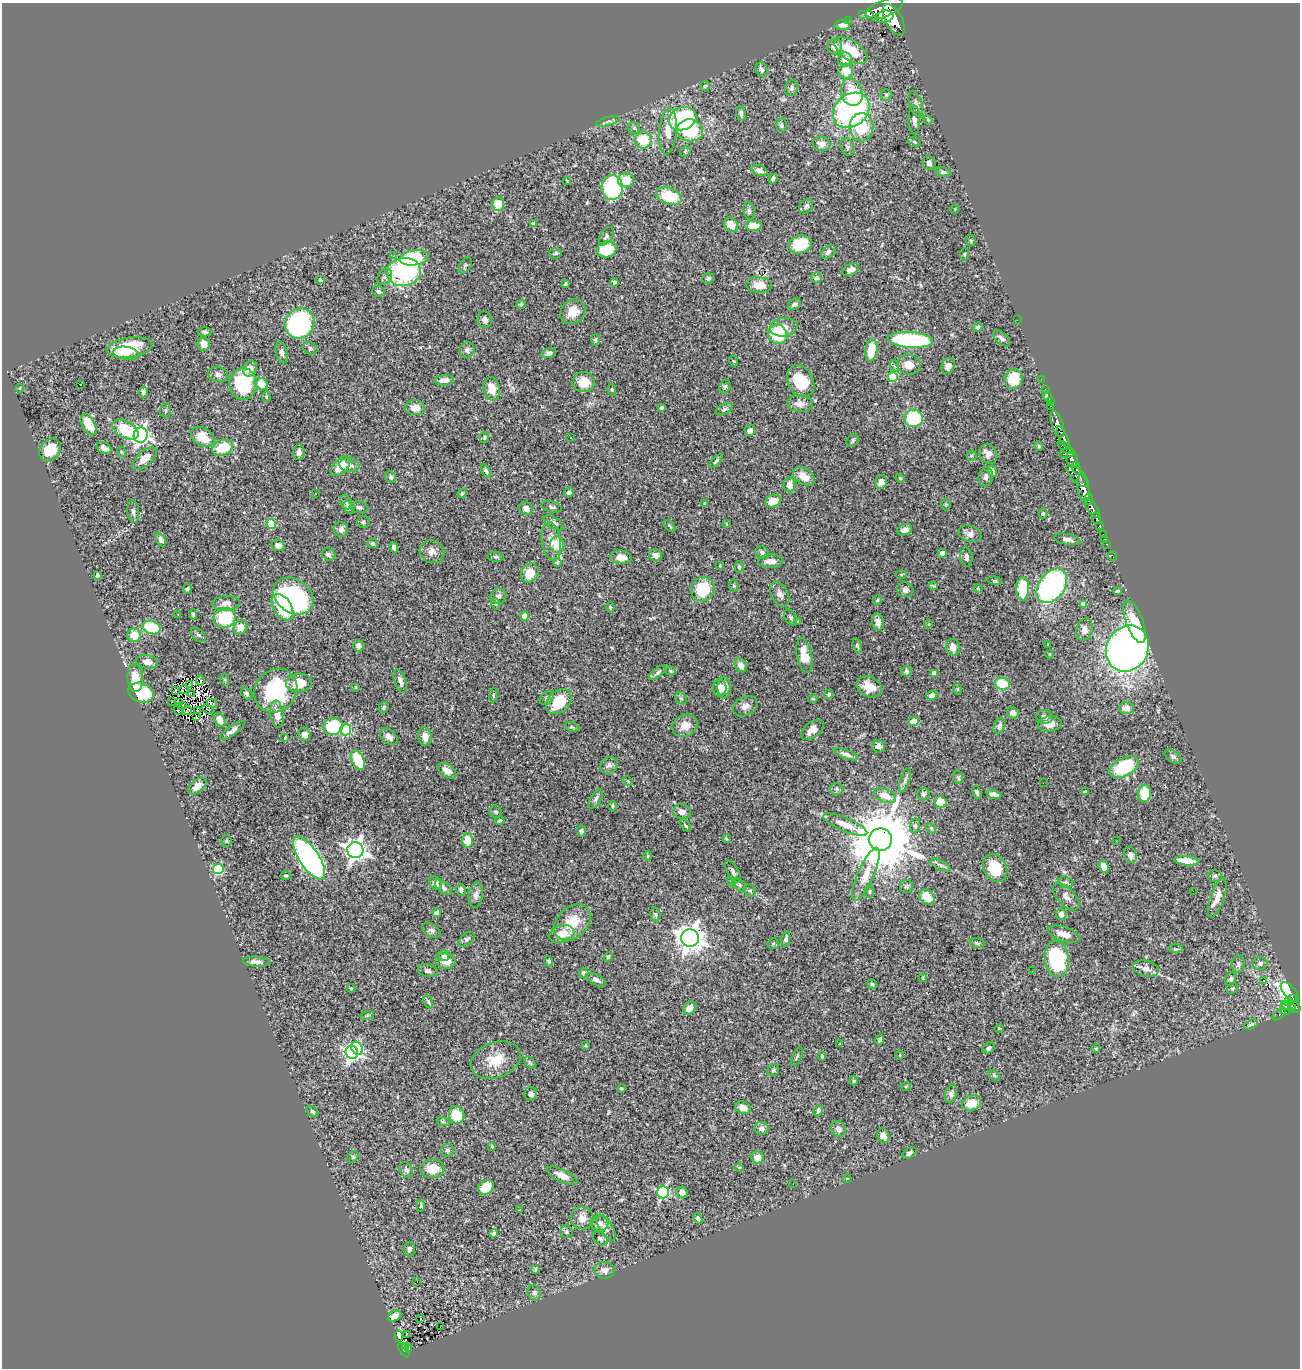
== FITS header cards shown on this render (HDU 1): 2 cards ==
NAXIS1  =                 1298
NAXIS2  =                 1366

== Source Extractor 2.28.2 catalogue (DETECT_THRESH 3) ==
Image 1298 x 1366 px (HDU 1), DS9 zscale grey, 1 PNG px = 1 image px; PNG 1302 x 1370 px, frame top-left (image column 1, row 1366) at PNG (2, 3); each listed source drawn as its Kron ellipse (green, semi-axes under 4 px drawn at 4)
Background 1.19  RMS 0.025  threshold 0.0752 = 3 sigma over >= 5 px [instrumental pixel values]
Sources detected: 481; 4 with non-positive FLUX_AUTO (blend fragments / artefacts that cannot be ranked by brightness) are neither listed nor drawn; the other 477 listed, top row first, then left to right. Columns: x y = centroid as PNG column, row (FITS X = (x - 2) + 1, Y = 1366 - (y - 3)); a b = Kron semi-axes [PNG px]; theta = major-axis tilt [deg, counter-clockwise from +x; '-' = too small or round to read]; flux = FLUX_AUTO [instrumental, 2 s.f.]
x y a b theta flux
884 9 20 8 22 3800
862 14 2 2 - 11
870 15 3 2 - 9500
884 17 9 6 11 1000
848 20 3 2 - 12
894 20 17 8 -62 3200
842 25 7 5 1 10
834 47 8 7 - 7.4
851 51 19 10 -34 50
845 59 7 6 - 17
762 70 7 5 -66 5.2
846 71 7 7 - 23
705 86 5 4 - 2.3
792 88 8 6 68 4.3
852 92 14 10 -72 48
886 95 6 5 - 3.1
916 104 14 6 -72 7.1
851 110 20 15 39 380
741 114 7 4 -80 4.9
683 119 14 11 23 150
914 120 14 6 -89 7.7
928 120 5 4 - 1.9
608 121 12 3 15 3.9
781 125 7 5 90 4
861 127 14 12 -89 58
634 128 6 6 - 3.1
690 130 13 11 -11 96
668 131 23 8 85 26
643 140 8 8 - 45
914 142 6 5 - 2.7
822 144 9 7 -12 9.7
847 147 9 6 -67 4.4
685 151 6 5 - 2.6
929 163 7 6 - 6.4
759 170 8 5 -21 8.3
943 172 7 4 -8 4.3
773 179 5 3 - 4
626 180 8 7 - 32
567 181 4 3 - 1.3
612 187 12 10 -88 130
669 196 13 8 -19 59
498 204 7 6 - 25
806 206 8 6 47 4.9
955 209 4 3 - 1.4
749 211 9 5 -79 3.8
534 224 4 4 - 11
731 225 8 6 -48 18
754 226 8 5 2 28
606 236 10 6 57 4.6
971 240 6 4 -70 2.3
800 244 12 9 12 49
607 249 10 8 15 54
828 252 8 5 38 5.5
556 253 6 5 - 2.7
964 254 6 3 82 1.8
393 256 3 3 - 3
414 258 15 7 9 110
465 265 9 5 53 3.8
850 270 9 5 30 8.1
404 272 17 14 8 200
385 277 8 7 - 5.3
708 278 6 5 - 4.5
817 278 5 5 - 3.1
320 280 3 3 - 2.3
614 282 4 3 - 3.4
565 284 3 3 - 2.4
759 285 13 8 -6 22
378 291 6 5 - 4.7
521 304 4 4 - 3.1
794 304 7 5 27 4.3
573 312 13 11 41 23
485 320 8 6 -72 7
1017 320 2 2 - 14
300 323 16 14 53 270
784 327 14 9 10 13
978 327 5 4 - 3.8
205 332 7 4 -3 3.7
777 334 10 9 - 75
1001 338 10 5 -43 5.4
595 340 6 4 90 3.2
911 340 22 8 -4 230
204 344 7 6 - 11
130 347 23 10 8 64
310 348 7 6 - 3.6
467 350 8 7 - 5.9
871 350 11 6 81 39
282 352 11 5 -77 6.7
126 353 13 6 -9 33
549 353 7 4 18 7.4
734 361 5 3 - 1.6
909 365 12 10 -12 19
895 366 6 4 -71 2.6
948 366 8 6 72 10
250 369 8 6 57 12
218 375 10 7 -11 7
893 377 5 5 - 63
1014 379 10 8 76 43
1041 379 2 2 - 7.4
444 380 9 5 4 9.5
801 381 17 12 -61 60
584 382 11 10 - 28
80 384 3 2 - 2.7
243 384 16 13 -90 110
261 384 7 6 - 21
725 386 7 5 72 3
20 388 5 3 - 1.3
492 389 12 8 -79 21
1045 389 3 2 - 13
612 390 6 4 -77 2.1
143 392 6 4 87 3.5
1047 396 5 3 - 19
266 397 5 3 - 2.1
1050 402 4 2 - 8.6
800 404 13 8 -5 13
1051 406 3 2 - 18
415 408 10 7 -3 17
662 408 4 3 - 2.9
724 409 9 5 26 4
165 410 7 5 89 2.9
914 418 9 9 - 99
88 424 12 6 -61 29
1057 424 14 5 -71 1100
125 430 14 8 -29 75
750 430 6 5 - 7.4
141 435 8 7 - 520
203 437 13 8 -32 35
484 437 5 4 - 2.6
1063 437 12 4 -65 910
571 438 3 2 - 1.7
853 441 7 5 50 3.6
1039 446 5 4 - 2.4
104 448 8 5 -28 12
222 448 10 7 21 54
1065 448 9 4 -38 350
50 450 12 10 51 33
122 452 5 3 - 1.4
299 452 8 6 84 7.3
1067 453 8 4 7 410
988 454 10 8 -62 9.3
972 456 5 5 - 2.9
144 459 15 7 42 21
1072 459 8 5 -74 450
716 461 8 3 45 2.6
349 465 10 6 -8 7.1
340 466 12 7 45 25
1076 468 6 3 -72 260
486 471 7 4 -62 3.7
992 471 6 4 -64 9.5
804 476 12 7 -32 19
1077 476 14 6 -44 820
391 477 6 5 - 3.3
986 477 10 7 78 5.8
900 478 4 3 - 1.6
881 482 7 6 - 7.9
789 485 7 6 - 14
1083 489 14 5 -78 1600
569 492 5 5 - 4.7
316 493 2 2 - 1.1
462 493 5 4 - 2.4
1089 499 6 3 -87 250
773 501 8 6 20 25
346 502 7 5 -69 4.6
704 503 3 3 - 2.5
946 505 6 5 - 2.2
349 507 7 5 -61 7
359 507 9 5 -7 4.4
551 507 10 5 -15 4.3
526 508 7 6 - 11
1092 508 11 5 -53 800
133 512 11 6 -83 5.4
1043 513 5 4 - 2.4
1096 518 6 3 -70 150
363 522 6 6 - 3.6
554 523 11 5 -31 6.2
271 524 5 4 - 64
726 524 4 3 - 1.4
670 526 7 3 -42 2.2
1099 526 3 3 - 120
341 530 7 7 - 8
905 530 8 5 18 9.4
970 534 12 8 -15 9.6
1103 535 3 3 - 33
1067 539 13 5 -11 7
1105 539 2 2 - 6.4
161 540 7 4 -61 5.8
551 541 19 9 -81 20
372 544 5 4 - 4.4
1107 544 3 2 - 15
278 545 6 5 - 9
557 545 8 7 - 31
394 547 5 4 - 5.3
432 552 12 11 - 12
762 552 7 6 - 3.9
942 553 4 4 - 8.6
329 554 7 6 - 4.7
656 555 6 6 - 9.7
1112 556 5 2 - 11
496 557 8 5 -2 3.3
621 557 10 7 -5 14
966 557 9 6 -80 7.3
770 561 12 6 1 12
557 563 3 3 - 5.6
720 565 4 4 - 1.5
739 567 6 4 -88 2.7
530 573 10 8 59 25
901 574 5 3 - 1.7
97 575 3 3 - 3.7
995 581 7 4 -12 2.4
734 586 6 4 -84 2.1
933 586 5 3 - 1.8
1052 586 19 13 54 320
187 588 5 4 - 2.1
978 588 4 4 - 1.6
703 589 12 11 - 68
1023 589 12 6 88 62
905 590 8 7 - 6.5
1117 591 4 3 - 2.6
780 594 13 8 -62 7.8
293 596 22 16 -35 280
498 596 8 7 - 6.4
877 600 4 4 - 1.9
226 603 14 7 5 12
496 604 6 4 -71 2
1084 604 4 4 - 16
283 607 14 9 -58 68
610 607 5 3 - 1.8
178 614 3 3 - 6
193 614 5 3 - 3.1
525 616 4 4 - 30
791 617 9 5 -58 4.1
225 618 11 9 15 95
798 621 4 3 - 2.6
878 622 8 6 -80 10
1135 622 22 8 -69 42
929 624 4 3 - 1.2
152 627 9 6 -22 110
240 627 8 6 60 14
1085 630 11 8 76 11
134 635 7 7 - 28
198 635 9 5 -42 4
1048 644 2 2 - 1.2
358 646 5 5 - 6.3
857 646 7 4 -74 3.8
953 647 8 7 - 15
1127 648 24 20 60 950
1049 654 4 3 - 1.2
804 655 17 7 -79 28
147 662 11 6 -8 12
741 665 7 5 -63 13
671 671 5 4 - 2.5
906 671 5 5 - 4
658 673 10 4 39 5.2
934 673 4 4 - 16
135 678 14 7 -86 25
201 680 5 2 - 0.41
225 680 6 3 -71 1.9
400 681 12 5 -70 8.1
299 683 13 9 4 30
1002 684 7 6 - 64
190 685 4 2 - 0.51
356 687 4 2 - 1.1
869 687 13 10 -30 25
720 688 9 6 -86 15
724 688 11 7 -87 14
184 689 5 2 - 0.038
958 689 5 4 - 1.6
175 690 3 2 - 1.8
276 690 23 20 49 130
141 693 13 9 -18 92
191 693 3 2 - 1.7
247 694 6 5 - 4.6
829 694 5 4 - 3.2
493 695 7 3 84 1.8
932 695 6 4 23 7.4
547 698 8 5 42 3.5
681 698 6 5 - 3.1
813 699 5 3 - 1.7
172 701 2 2 - 0.69
178 702 2 2 - 0.67
559 702 14 10 44 49
212 703 5 2 - 2.4
182 706 4 2 - 0.93
745 706 13 9 30 11
383 707 6 4 56 2.6
1126 708 7 6 - 10
179 709 6 2 -70 1.2
208 709 6 2 -30 1.8
188 711 4 2 - 1.9
198 711 4 2 - 0.9
1013 713 6 5 - 9.3
277 714 13 6 -82 15
196 717 3 2 - 1.5
1044 717 8 6 -10 7.4
220 720 7 5 -59 18
914 721 5 4 - 18
1050 724 12 7 6 17
333 726 10 8 10 69
685 726 13 10 26 20
999 726 8 5 68 5.6
572 727 8 4 -17 2.7
232 730 14 5 36 7.4
346 730 5 5 - 180
812 730 13 7 40 13
305 734 7 6 - 9.3
389 736 10 6 -42 10
425 737 9 6 -83 15
285 738 4 2 - 1.6
878 746 7 6 - 8.3
846 754 13 4 -20 7.1
1173 757 9 5 -37 4.5
358 760 10 6 -65 64
609 765 9 8 - 7
1124 767 16 9 29 87
447 771 10 6 -34 13
958 777 7 5 -73 2.6
905 780 13 4 71 5.1
628 781 5 3 - 1.8
1043 783 2 2 - 1.9
197 786 10 6 41 19
836 789 6 5 - 3.5
1085 792 4 3 - 4.9
977 793 6 4 -68 3.4
1145 793 8 6 82 47
923 794 6 6 - 4.4
994 794 7 4 -14 8
885 796 11 6 -21 24
596 799 10 5 60 4.9
940 802 6 5 - 30
613 806 5 4 - 2
496 812 6 5 - 3
682 812 9 7 -17 9.6
500 821 4 4 - 3.4
685 825 7 3 -49 2.6
845 825 24 6 -23 21
915 826 7 5 81 3.6
931 828 5 4 - 2.1
581 831 5 5 - 4.1
726 839 3 3 - 2.2
468 840 7 5 -87 32
880 840 11 11 - 18000
226 841 6 5 - 2.4
1116 841 3 2 - 1.5
355 850 8 8 - 1100
1130 855 8 6 -70 8.2
648 856 4 4 - 1.9
309 858 25 10 -57 610
1186 861 12 4 -5 20
940 865 11 4 -26 4.8
1104 867 6 5 - 16
995 868 15 11 -60 52
218 869 5 5 - 120
733 872 12 5 -62 6.5
866 874 28 8 66 28
286 876 5 4 - 2.3
1215 876 7 5 0 3.4
731 881 5 3 - 1.9
1066 882 7 5 -19 3.6
435 883 7 5 -57 11
740 885 8 5 -37 4.4
906 886 6 6 - 4.5
443 887 10 5 -44 6.2
461 890 6 5 - 4.6
750 891 6 5 - 3.5
869 891 6 4 89 2.7
1193 891 2 2 - 150
476 895 12 7 82 8.4
927 897 8 7 - 27
1066 897 17 8 -46 10
1217 898 20 7 71 16
437 913 4 4 - 7
655 914 7 5 -82 3.2
1061 914 5 5 - 8
572 922 21 15 42 45
431 930 10 6 -32 5.4
562 934 13 8 16 24
1064 934 16 7 -19 16
690 938 9 8 - 2000
467 939 9 5 40 4.1
786 939 8 4 78 4.9
977 943 7 4 -15 2.9
773 944 6 5 - 2.5
1176 949 7 4 -1 2.6
443 956 6 5 - 4
608 957 4 3 - 2.5
1057 959 18 12 -83 150
446 961 10 7 -9 22
549 961 5 4 - 3.3
256 962 13 5 -4 7.6
1260 963 7 6 - 4.5
1238 964 9 6 84 5
1146 969 13 8 -14 13
428 971 10 6 -13 5.1
1032 971 2 2 - 1.2
584 973 5 4 - 3.1
923 978 4 3 - 2.1
1231 979 7 5 72 4.4
596 980 11 5 -28 6.1
1264 980 3 3 - 23
872 984 5 4 - 3
351 988 4 4 - 1.7
1232 989 6 5 - 2.6
1290 992 12 6 -51 330
1292 998 3 3 - 120
1289 1001 4 3 - 48
428 1002 7 4 -63 2.6
1288 1006 8 4 -25 340
1294 1007 6 5 - 340
690 1008 8 5 46 10
1285 1008 6 5 - 210
1279 1014 7 4 39 34
367 1015 7 3 10 2.1
1251 1024 7 4 27 3.3
999 1028 5 3 - 1.2
880 1039 5 3 - 2.9
839 1044 3 2 - 1.4
585 1046 3 3 - 2.1
357 1048 7 5 -58 180
989 1048 7 5 35 4.2
1096 1049 4 4 - 1.9
352 1052 7 6 - 370
900 1055 5 3 - 1.5
822 1056 5 3 - 2.3
797 1057 10 3 65 2.4
496 1060 26 17 20 41
530 1063 7 4 -53 2.9
773 1070 6 5 - 3
994 1075 6 4 -31 2.5
854 1081 4 4 - 2.2
906 1086 5 3 - 1.8
621 1088 3 3 - 1.7
531 1094 6 6 - 8
951 1094 10 6 73 5.5
972 1103 10 7 19 26
743 1108 8 6 -21 9.7
818 1111 6 4 62 5.2
313 1112 6 4 -44 2.7
457 1115 9 7 -66 46
443 1122 7 4 -18 2.3
762 1128 7 6 - 6.6
838 1129 8 7 - 7.5
883 1136 7 6 - 11
492 1146 3 2 - 1.7
447 1150 7 6 - 3.8
909 1153 8 5 34 4.8
353 1157 6 5 - 2.8
758 1157 6 6 - 15
739 1168 5 3 - 1.5
432 1169 12 9 4 28
406 1170 8 6 -54 6.6
562 1176 16 6 -26 17
847 1178 4 3 - 1.1
793 1184 2 2 - 0.73
486 1187 8 6 35 42
663 1192 6 5 - 230
682 1193 6 5 - 8.4
421 1206 6 3 83 1.9
520 1210 3 2 - 1.3
582 1218 12 11 - 15
698 1219 5 4 - 3.8
599 1224 9 8 - 11
606 1228 15 6 -60 7.4
566 1232 6 6 - 3.1
494 1233 4 3 - 3.7
600 1239 8 5 -36 3.8
409 1249 7 6 - 4.9
535 1269 3 3 - 2
605 1270 10 8 -8 9.4
417 1281 3 2 - 9
534 1293 8 6 -72 4.9
395 1316 7 5 29 7.1
421 1319 3 2 - 2.7
440 1327 2 2 - 22
406 1334 3 2 - 5.9
399 1336 5 4 - 35
405 1347 4 2 - 16
409 1348 3 3 - 12
404 1350 8 3 -60 73
At the frame edge (FLAGS 8, measured only in part): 1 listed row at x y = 884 9
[4 non-positive-flux detections neither listed nor drawn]